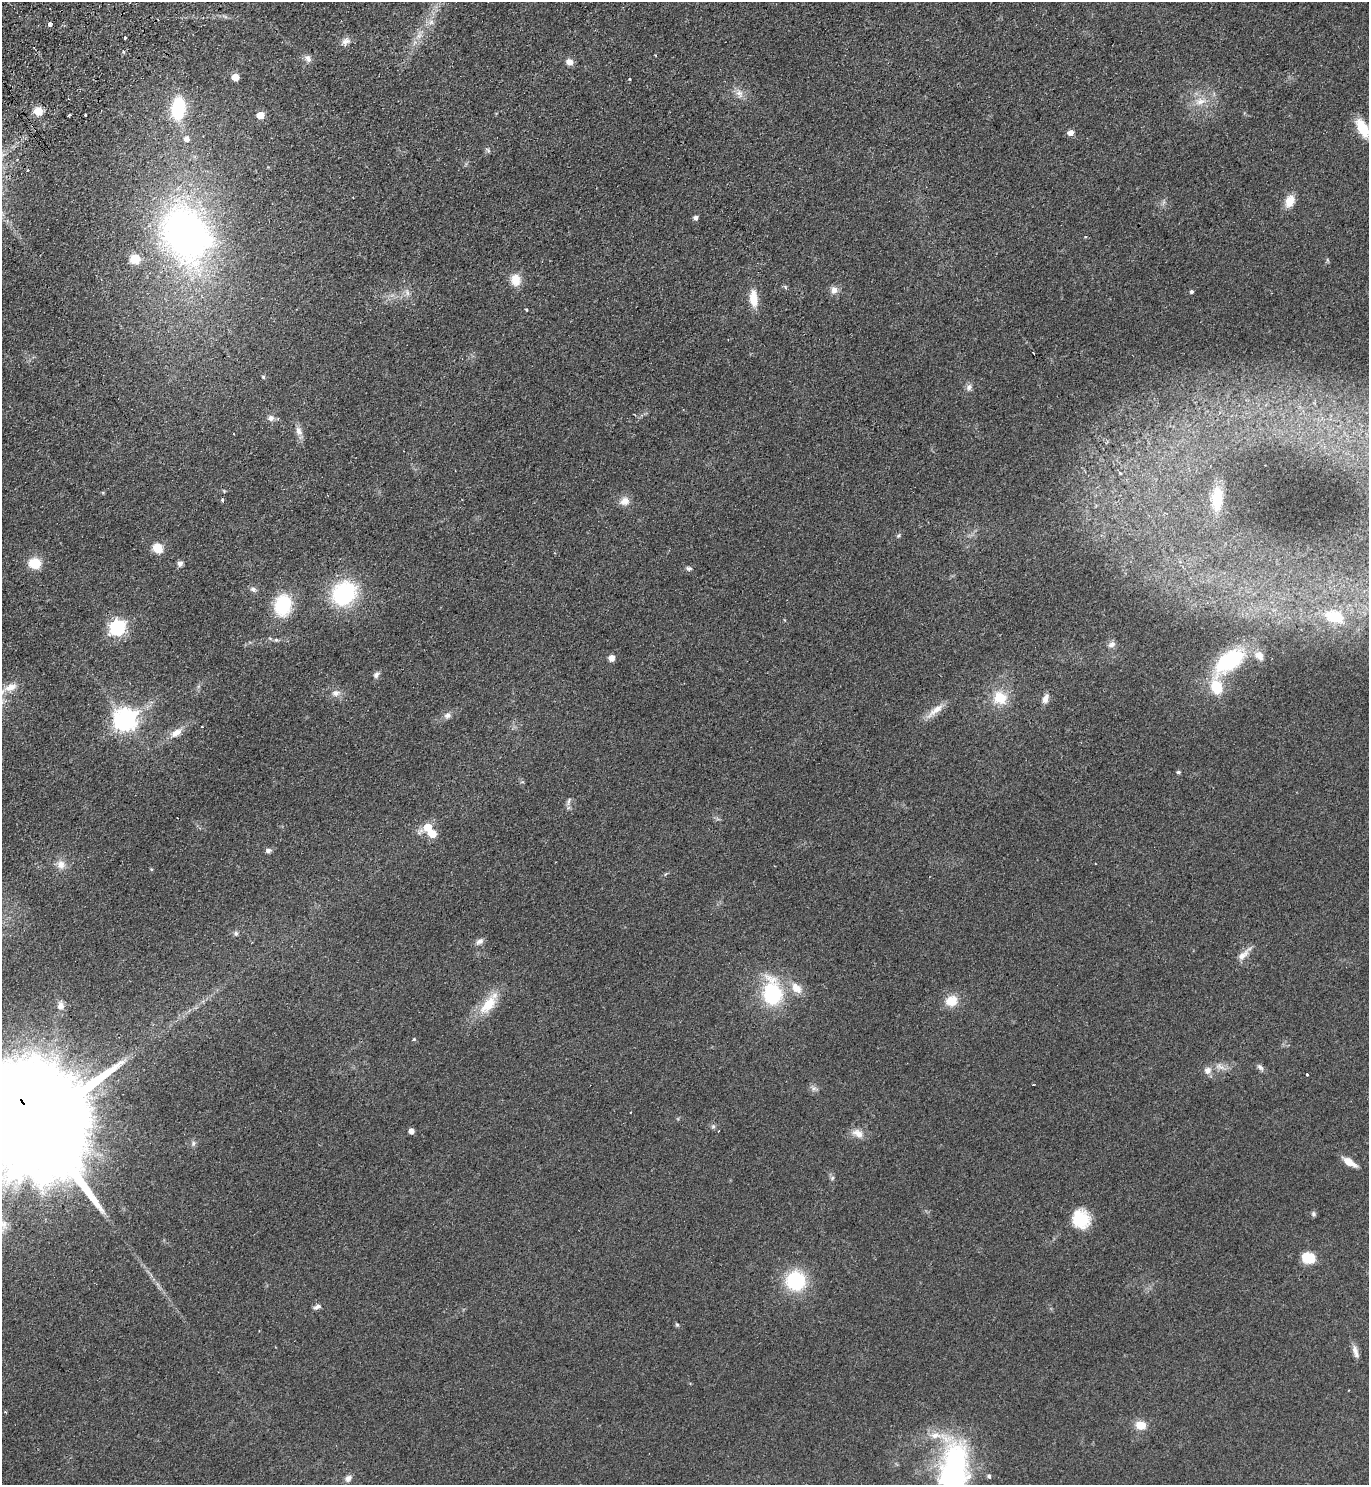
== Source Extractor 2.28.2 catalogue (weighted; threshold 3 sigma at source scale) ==
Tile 11 of 4 x 4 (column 3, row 3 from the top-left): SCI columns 2930-4296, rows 1530-3012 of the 5999 x 6026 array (HDU 1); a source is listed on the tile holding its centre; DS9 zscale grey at full resolution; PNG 1371 x 1487 px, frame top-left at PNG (2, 2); no overlay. Shown black and unused: <1% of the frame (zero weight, under 2 of 3 exposures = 3% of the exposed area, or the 3 px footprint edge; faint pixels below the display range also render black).
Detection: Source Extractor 2.28.2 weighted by HDU 2 'WHT'; one run over the whole footprint, this tile lists its part. Background 0.0854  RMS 0.0096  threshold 0.0433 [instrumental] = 3 sigma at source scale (4.5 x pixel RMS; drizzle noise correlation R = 1.50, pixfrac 1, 0.05/0.05 arcsec/px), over >= 5 px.
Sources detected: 111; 3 inside a brighter object's white glare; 4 cosmic-ray / hot-pixel residue — not listed; the other 104 listed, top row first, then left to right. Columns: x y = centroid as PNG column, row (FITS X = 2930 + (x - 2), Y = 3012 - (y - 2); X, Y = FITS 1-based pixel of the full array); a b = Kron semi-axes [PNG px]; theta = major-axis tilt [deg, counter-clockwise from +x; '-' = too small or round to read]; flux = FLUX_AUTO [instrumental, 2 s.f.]
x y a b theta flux
431 22 7 7 - 3.6
50 24 4 4 - 5.3
419 36 7 5 -89 3.2
125 38 3 3 - 2
346 41 12 9 34 5.1
123 52 4 4 - 1.3
308 58 11 8 -67 4.1
569 62 8 7 - 5.5
235 77 5 5 - 14
630 79 3 2 - 1.4
739 93 13 9 -58 6.2
1200 101 17 9 15 11
178 109 18 11 85 68
38 111 9 8 - 11
70 115 3 3 - 2.1
85 115 3 3 - 2.1
260 115 5 5 - 17
1363 128 17 9 -61 32
1071 133 6 6 - 5
186 139 7 7 - 4.8
488 150 8 4 -36 1.7
28 170 2 2 - 1
1290 201 13 9 65 13
696 218 5 5 - 3.1
184 233 71 51 -77 390
135 259 11 10 - 13
515 280 16 12 -83 12
834 290 10 9 - 5.6
1191 292 5 4 - 1.7
407 293 10 5 -69 3
754 298 22 10 -85 15
526 310 3 3 - 1.6
263 377 5 4 - 1.3
969 387 10 7 67 3.5
271 418 8 8 - 4.1
299 431 13 8 -66 5.8
1217 499 31 12 86 20
223 500 3 3 - 1.9
625 501 12 10 21 7.8
898 536 6 5 - 1.5
158 548 9 7 -39 18
35 563 12 10 -7 20
180 563 7 6 - 3.1
689 568 8 5 -9 2.2
253 589 8 6 -26 2.9
344 593 22 18 40 97
283 605 20 15 80 51
1334 617 16 10 -17 28
118 628 7 6 - 230
1112 644 10 8 27 4.2
1259 655 12 9 -51 6.9
612 658 7 6 - 5.6
1229 661 31 15 37 88
376 675 9 6 47 2.9
1216 687 19 13 -72 27
336 693 11 9 13 5.5
1000 698 19 17 -35 23
1045 699 12 7 66 5.8
935 711 30 8 39 11
447 715 9 7 14 3.9
126 720 8 8 - 650
202 727 3 3 - 1.8
176 733 17 9 33 9.1
1178 772 5 4 - 1.7
569 801 13 4 74 2.7
428 827 6 6 - 21
432 834 7 6 - 17
268 850 7 5 18 2.9
61 864 13 11 85 8.1
151 869 5 4 - 0.97
236 933 7 5 -88 2
479 941 11 7 32 4
1244 954 23 7 45 7.7
796 988 17 11 -47 11
772 993 26 17 -83 76
952 1001 14 12 23 16
488 1005 32 14 50 24
61 1006 10 9 - 5
414 1039 4 4 - 1.1
1220 1067 15 6 -22 5.1
1260 1067 12 5 -45 2.7
1207 1070 10 9 - 5.6
1307 1074 3 3 - 2.1
813 1088 8 7 - 3.3
631 1112 2 2 - 0.63
39 1126 48 23 -56 48000
713 1126 6 5 - 1.8
411 1131 5 4 - 5.5
858 1133 17 11 -30 8.1
193 1143 8 6 88 2.4
1349 1162 16 7 -33 10
832 1178 7 5 47 1.7
1313 1214 7 5 -56 1.8
1081 1219 22 19 -65 28
1308 1258 14 11 -17 19
796 1281 18 17 - 64
317 1307 10 5 20 3.5
677 1324 6 4 -29 1.3
1355 1352 19 6 -73 5.4
5 1412 4 3 - 0.87
1141 1425 11 9 -12 13
955 1468 65 27 -81 170
989 1476 5 4 - 2.3
348 1478 9 8 - 4
Overlapping masked pixels (flux is a lower limit): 1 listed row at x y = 39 1126
Isophote crosses this tile's border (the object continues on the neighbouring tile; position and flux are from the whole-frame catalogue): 3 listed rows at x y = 1363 128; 39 1126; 955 1468